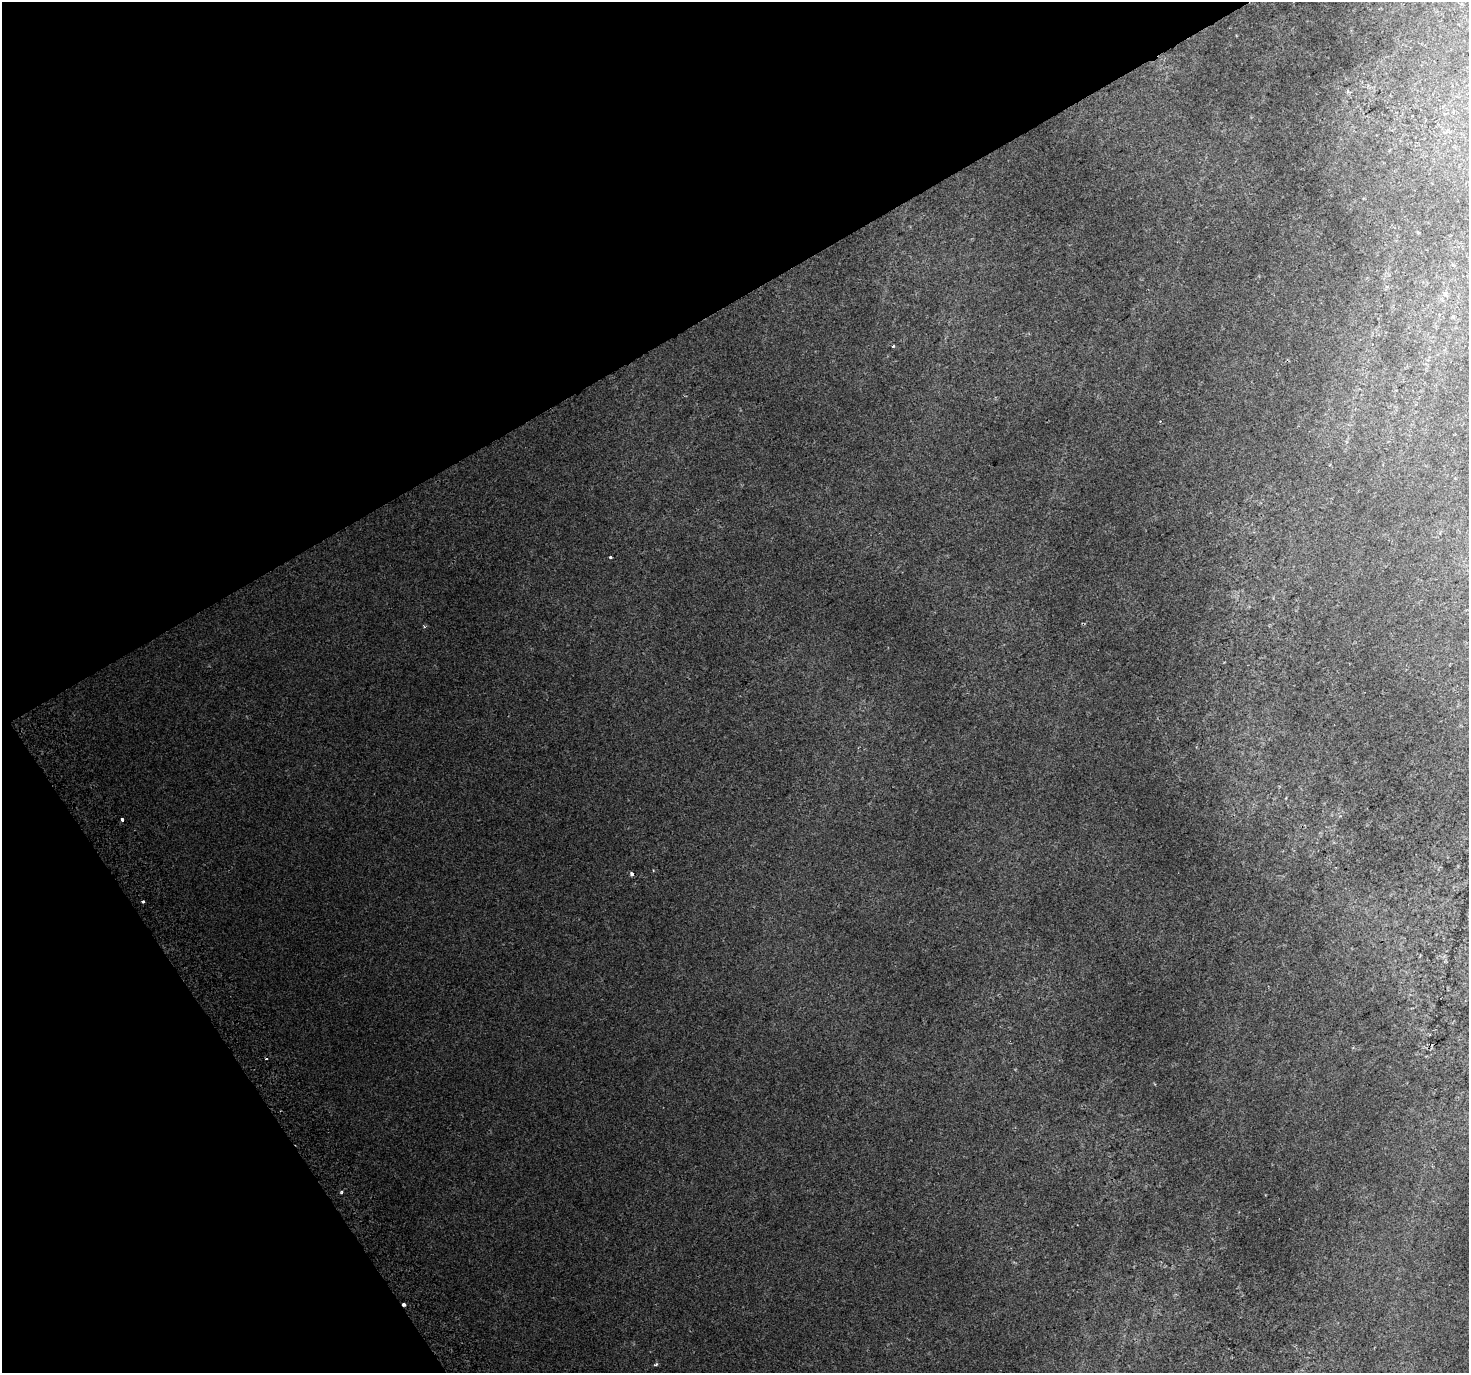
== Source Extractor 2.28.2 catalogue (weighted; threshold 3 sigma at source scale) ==
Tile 5 of 4 x 4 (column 1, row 2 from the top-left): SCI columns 41-1507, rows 2939-4309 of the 5943 x 5816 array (HDU 1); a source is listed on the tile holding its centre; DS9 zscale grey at full resolution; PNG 1471 x 1375 px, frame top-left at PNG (2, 2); no overlay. Shown black and unused: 30% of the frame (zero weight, under 2 of 3 exposures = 3% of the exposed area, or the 3 px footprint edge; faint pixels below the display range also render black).
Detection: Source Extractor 2.28.2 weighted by HDU 2 'WHT'; one run over the whole footprint, this tile lists its part. Background 0.0214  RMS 0.0069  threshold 0.0309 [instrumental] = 3 sigma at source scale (4.5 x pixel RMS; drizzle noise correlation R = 1.50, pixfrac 1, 0.0396/0.0396 arcsec/px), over >= 5 px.
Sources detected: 10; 1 cosmic-ray / hot-pixel residue — not listed; the other 9 listed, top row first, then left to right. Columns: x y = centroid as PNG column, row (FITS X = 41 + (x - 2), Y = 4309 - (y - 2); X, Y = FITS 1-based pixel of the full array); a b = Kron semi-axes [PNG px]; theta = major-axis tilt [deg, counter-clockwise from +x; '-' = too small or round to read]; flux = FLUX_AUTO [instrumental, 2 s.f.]
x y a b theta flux
893 346 3 3 - 1.2
610 557 3 2 - 1
424 627 4 3 - 1.3
122 819 3 3 - 4.5
632 874 5 4 - 1.9
142 901 3 3 - 6.7
342 1192 4 3 - 1.3
404 1304 3 3 - 6.7
656 1365 4 3 - 1.3
Overlapping masked pixels (flux is a lower limit): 2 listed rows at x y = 632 874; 404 1304